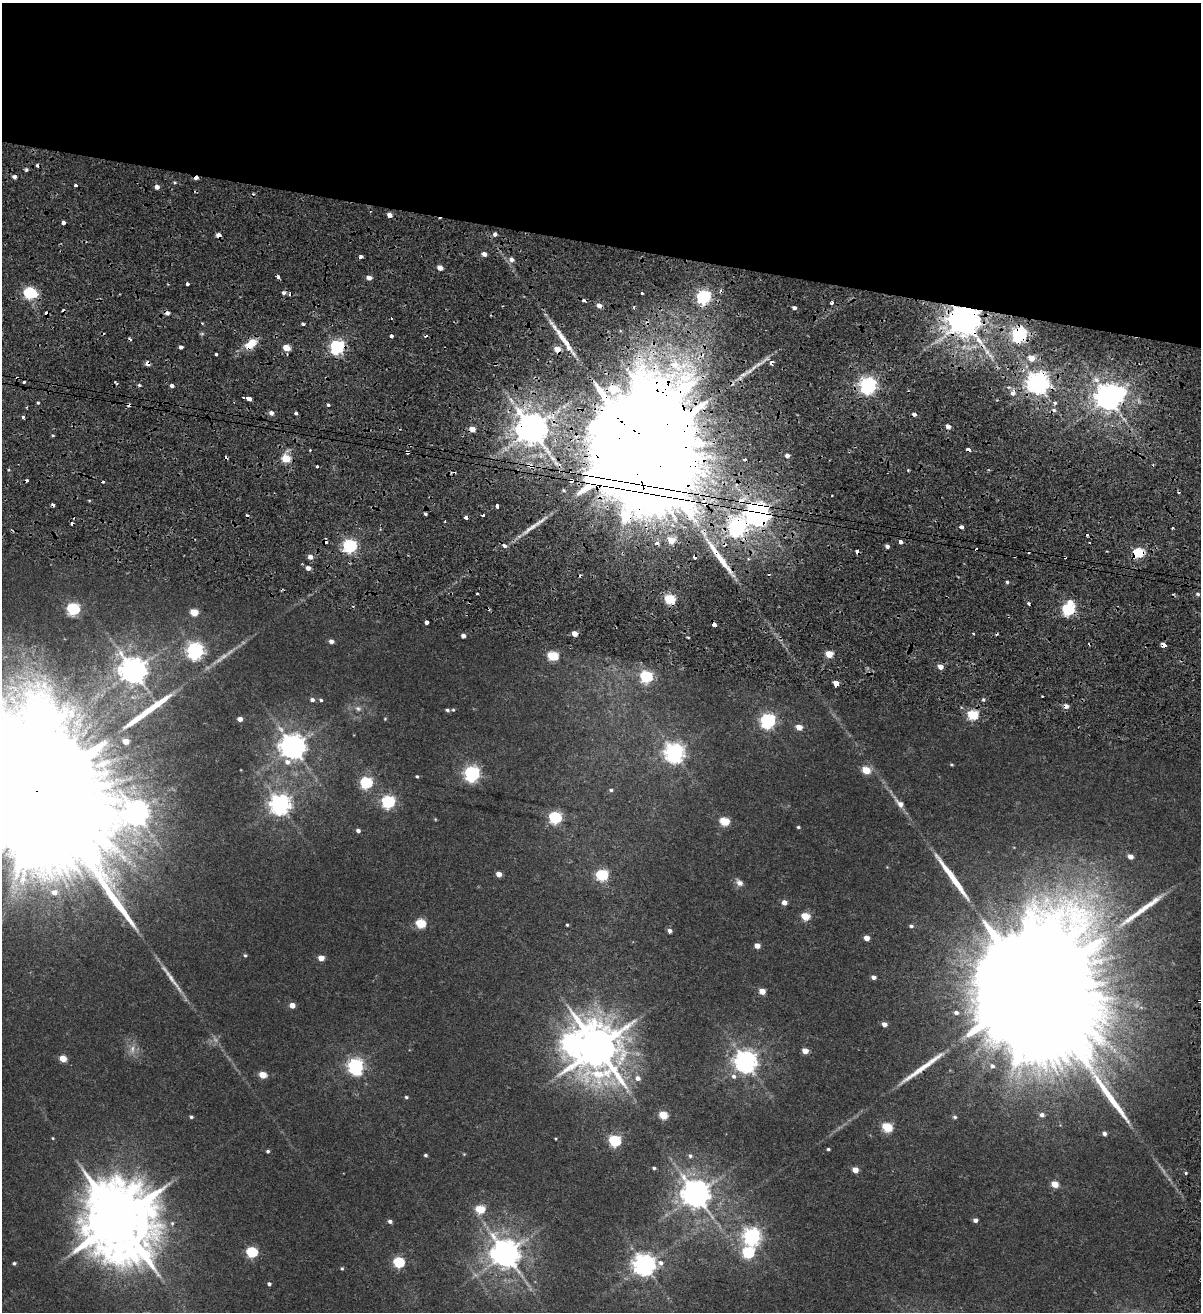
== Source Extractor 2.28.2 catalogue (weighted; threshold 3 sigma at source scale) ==
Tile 2 of 4 x 4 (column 2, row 1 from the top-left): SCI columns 1491-2689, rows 3942-5251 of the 5438 x 5254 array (HDU 1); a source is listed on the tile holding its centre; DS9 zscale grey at full resolution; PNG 1203 x 1314 px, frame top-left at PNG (2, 3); no overlay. Shown black and unused: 19% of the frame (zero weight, under 2 of 4 exposures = <1% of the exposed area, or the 3 px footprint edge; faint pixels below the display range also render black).
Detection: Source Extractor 2.28.2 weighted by HDU 2 'WHT'; one run over the whole footprint, this tile lists its part. Background 0.00679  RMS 0.0025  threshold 0.0113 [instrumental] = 3 sigma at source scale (4.5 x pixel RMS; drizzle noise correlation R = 1.50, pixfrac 1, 0.0396/0.0396 arcsec/px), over >= 5 px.
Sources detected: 261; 5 too faint to see at this stretch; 3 inside a brighter object's white glare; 44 cosmic-ray / hot-pixel residue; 8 long thin detections or spike segments (spike, bleed or trail) — not listed; the other 201 listed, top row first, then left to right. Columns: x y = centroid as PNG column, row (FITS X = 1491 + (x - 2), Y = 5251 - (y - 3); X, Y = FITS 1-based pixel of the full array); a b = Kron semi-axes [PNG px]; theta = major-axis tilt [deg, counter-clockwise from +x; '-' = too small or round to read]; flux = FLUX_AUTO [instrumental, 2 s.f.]
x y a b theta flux
26 170 4 3 - 0.4
14 177 4 3 - 0.81
75 185 3 3 - 3.6
157 187 5 4 - 1.3
389 215 5 4 - 1.5
63 222 4 3 - 1.9
495 234 4 3 - 1.7
219 235 5 4 - 1.8
484 254 4 4 - 1.4
511 259 6 6 - 1.1
440 268 5 4 - 1.8
369 278 5 4 - 1.6
187 284 4 3 - 1.4
29 293 7 5 -16 27
642 293 3 3 - 1.3
703 297 6 6 - 53
832 303 4 3 - 0.92
794 308 4 3 - 0.77
965 321 9 8 - 630
303 324 3 3 - 1.1
1019 335 6 6 - 63
391 336 3 3 - 1.4
251 344 14 8 41 4.6
181 347 4 3 - 0.75
337 347 6 6 - 55
286 348 5 4 - 4.8
557 349 5 4 - 3.6
987 352 6 6 - 0.71
216 354 3 3 - 0.48
1031 358 5 4 - 3.3
771 362 4 4 - 3.2
148 363 5 4 - 1.3
17 378 3 3 - 0.66
1038 383 7 7 - 200
139 385 4 3 - 0.4
172 386 4 3 - 0.81
868 386 7 6 - 99
614 389 6 5 - 9.2
1013 393 7 5 68 1.6
1108 397 8 7 - 330
248 398 5 3 - 13
38 403 3 3 - 0.29
1055 403 6 5 - 0.55
328 405 3 3 - 1
271 413 5 5 - 1.1
296 414 3 3 - 0.79
23 417 4 4 - 0.62
472 429 5 4 - 2.8
532 429 9 9 - 550
53 435 4 3 - 0.25
639 448 50 24 -11 19000
968 449 4 3 - 3.3
310 450 3 2 - 0.23
407 452 4 3 - 2.7
787 456 4 3 - 0.9
286 458 5 5 - 9.1
317 466 3 3 - 0.66
531 466 7 5 -30 1.9
908 470 3 3 - 0.31
572 481 4 3 - 2
742 500 12 9 36 2.5
704 503 6 4 -63 3.8
497 506 3 3 - 2.2
425 514 3 3 - 1.6
757 515 8 8 - 280
466 517 4 3 - 2
445 521 3 2 - 0.27
961 527 4 3 - 2
737 528 8 8 - 84
1173 528 3 3 - 0.52
671 540 5 5 - 4.4
657 542 3 3 - 1.6
900 542 4 3 - 2
350 546 6 6 - 49
505 546 4 3 - 3.2
887 546 4 3 - 0.85
857 552 4 3 - 1.6
1138 553 6 5 - 19
310 557 5 4 - 1.6
695 557 4 3 - 2
1065 557 3 3 - 0.7
308 568 5 4 - 1.3
1007 582 4 4 - 0.35
477 593 3 3 - 0.43
1198 594 4 3 - 0.46
670 599 6 5 - 16
1070 602 8 6 -26 2.1
73 609 6 6 - 33
1068 609 6 5 - 31
194 612 5 5 - 6
426 622 4 3 - 1.8
714 625 4 4 - 1.9
574 633 4 4 - 2.8
973 633 3 3 - 0.39
463 636 4 4 - 1
688 637 3 2 - 0.24
331 641 5 4 - 1.1
1163 645 5 3 - 5.8
195 651 7 7 - 90
829 654 5 4 - 6.3
553 656 6 5 - 14
940 667 5 4 - 2.3
133 671 9 8 - 270
646 677 6 6 - 27
836 683 4 4 - 14
1042 696 2 2 - 0.19
312 700 5 5 - 0.74
321 700 5 4 - 0.37
983 700 5 4 - 0.38
358 708 10 8 -17 1
447 710 5 4 - 0.46
453 710 4 4 - 0.26
972 715 6 5 - 15
240 719 4 4 - 1.2
385 719 4 4 - 0.23
768 721 6 6 - 64
799 727 5 4 - 2.8
280 729 13 7 -40 1.3
126 741 5 4 - 2.5
293 747 8 8 - 280
674 753 7 7 - 140
951 765 4 3 - 0.26
866 770 5 5 - 6.8
472 774 6 6 - 70
417 776 4 3 - 0.31
366 783 6 6 - 29
611 790 6 4 -10 0.42
37 791 84 29 -12 40000
388 802 6 6 - 37
899 802 31 7 -50 2.6
280 805 7 7 - 150
555 817 6 6 - 31
435 819 4 3 - 0.21
724 821 5 5 - 12
798 827 4 3 - 0.31
358 830 4 4 - 0.81
1130 856 5 5 - 1.5
499 874 5 4 - 2.2
602 875 6 6 - 24
739 882 11 7 -43 1.3
54 892 7 6 - 1.5
784 902 5 4 - 1.6
805 916 5 5 - 8.1
420 923 5 5 - 13
567 925 3 3 - 0.26
911 926 5 4 - 0.49
669 931 5 4 - 0.91
867 938 5 4 - 2
757 946 5 4 - 2.2
245 955 5 4 - 0.32
321 958 5 4 - 2.7
873 977 5 4 - 1.1
1029 988 62 28 -12 27000
762 991 5 4 - 3.2
292 1005 5 5 - 1.9
956 1012 5 4 - 0.69
884 1024 4 4 - 1.5
570 1043 13 9 83 77
597 1047 16 13 -79 1100
805 1051 5 4 - 2.7
63 1059 5 5 - 4.3
746 1062 8 7 - 190
355 1066 8 7 - 67
992 1066 7 7 - 0.91
263 1075 5 4 - 5.1
734 1076 7 7 - 1
638 1078 7 7 - 1.1
406 1097 5 4 - 0.34
663 1115 5 5 - 8.1
1042 1115 5 5 - 0.75
191 1117 5 4 - 0.43
955 1117 6 5 - 0.47
887 1127 5 5 - 15
1104 1133 4 4 - 0.78
53 1138 4 3 - 0.22
556 1139 3 3 - 0.2
615 1141 6 5 - 26
828 1149 4 3 - 0.33
268 1151 4 4 - 0.42
464 1154 5 4 - 0.21
425 1155 3 3 - 0.39
690 1156 6 6 - 0.55
654 1168 4 3 - 0.4
855 1170 5 4 - 2.9
1186 1173 3 3 - 0.92
1055 1184 5 4 - 4.5
696 1194 9 8 - 380
480 1209 5 5 - 9.2
119 1220 22 20 -64 2600
975 1220 4 4 - 0.94
390 1221 5 4 - 0.75
752 1236 7 7 - 94
252 1252 6 5 - 20
748 1252 6 6 - 27
506 1254 9 9 - 390
399 1262 6 5 - 21
14 1263 4 3 - 0.4
660 1263 8 7 - 1.1
644 1265 8 7 - 180
342 1268 4 4 - 0.3
269 1284 4 4 - 0.56
Overlapping masked pixels (flux is a lower limit): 35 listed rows (the first 20) at x y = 219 235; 703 297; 965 321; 1019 335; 251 344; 337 347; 286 348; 557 349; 771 362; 148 363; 17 378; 1038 383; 1013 393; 248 398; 472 429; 532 429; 639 448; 968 449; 407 452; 531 466
Isophote crosses this tile's border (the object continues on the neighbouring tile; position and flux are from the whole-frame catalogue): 1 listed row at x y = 37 791